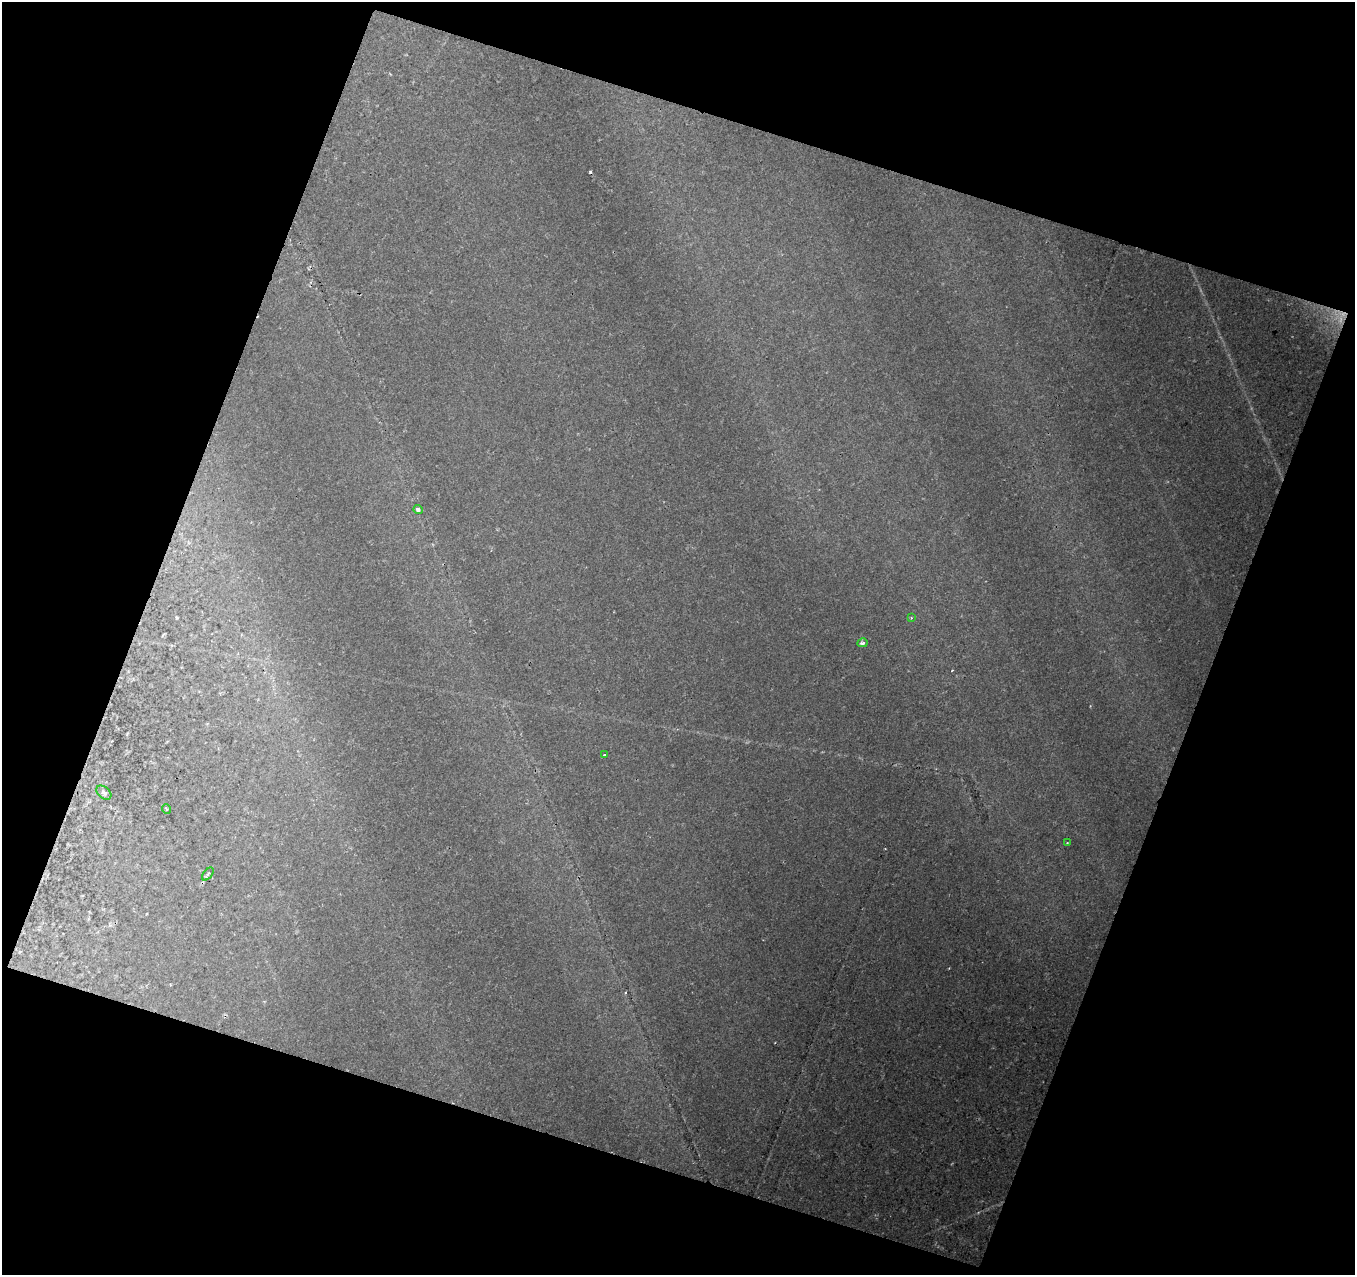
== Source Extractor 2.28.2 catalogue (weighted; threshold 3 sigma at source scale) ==
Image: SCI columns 1-1353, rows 59-1331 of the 1353 x 1386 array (HDU 1 of 3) = the unmasked area's bounding box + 8 px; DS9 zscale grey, full resolution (1 PNG px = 1 image px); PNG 1357 x 1277 px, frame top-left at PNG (2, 2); each listed source drawn as its Kron ellipse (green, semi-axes under 4 px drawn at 4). Shown black and unused: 40% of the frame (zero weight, under 2 of 3 exposures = <1% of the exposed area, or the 3 px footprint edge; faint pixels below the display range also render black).
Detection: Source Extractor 2.28.2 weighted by HDU 2 'WHT'. Background 0.115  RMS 0.0057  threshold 0.0255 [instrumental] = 3 sigma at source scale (4.5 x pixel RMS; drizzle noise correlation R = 1.50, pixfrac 1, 0.0396/0.0396 arcsec/px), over >= 5 px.
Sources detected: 10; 1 too faint to see at this stretch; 1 cosmic-ray / hot-pixel residue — neither listed nor drawn; the other 8 listed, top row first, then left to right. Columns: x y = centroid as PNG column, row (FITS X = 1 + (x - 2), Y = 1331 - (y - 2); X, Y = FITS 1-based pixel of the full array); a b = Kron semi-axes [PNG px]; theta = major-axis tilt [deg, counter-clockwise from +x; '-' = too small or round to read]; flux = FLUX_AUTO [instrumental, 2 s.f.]
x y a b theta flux
418 510 5 4 - 2.2
911 618 4 3 - 0.51
862 643 5 3 - 1.8
604 755 4 3 - 0.78
104 793 9 5 -43 2
166 809 5 3 - 0.54
1067 843 4 4 - 0.48
208 874 7 4 53 0.99